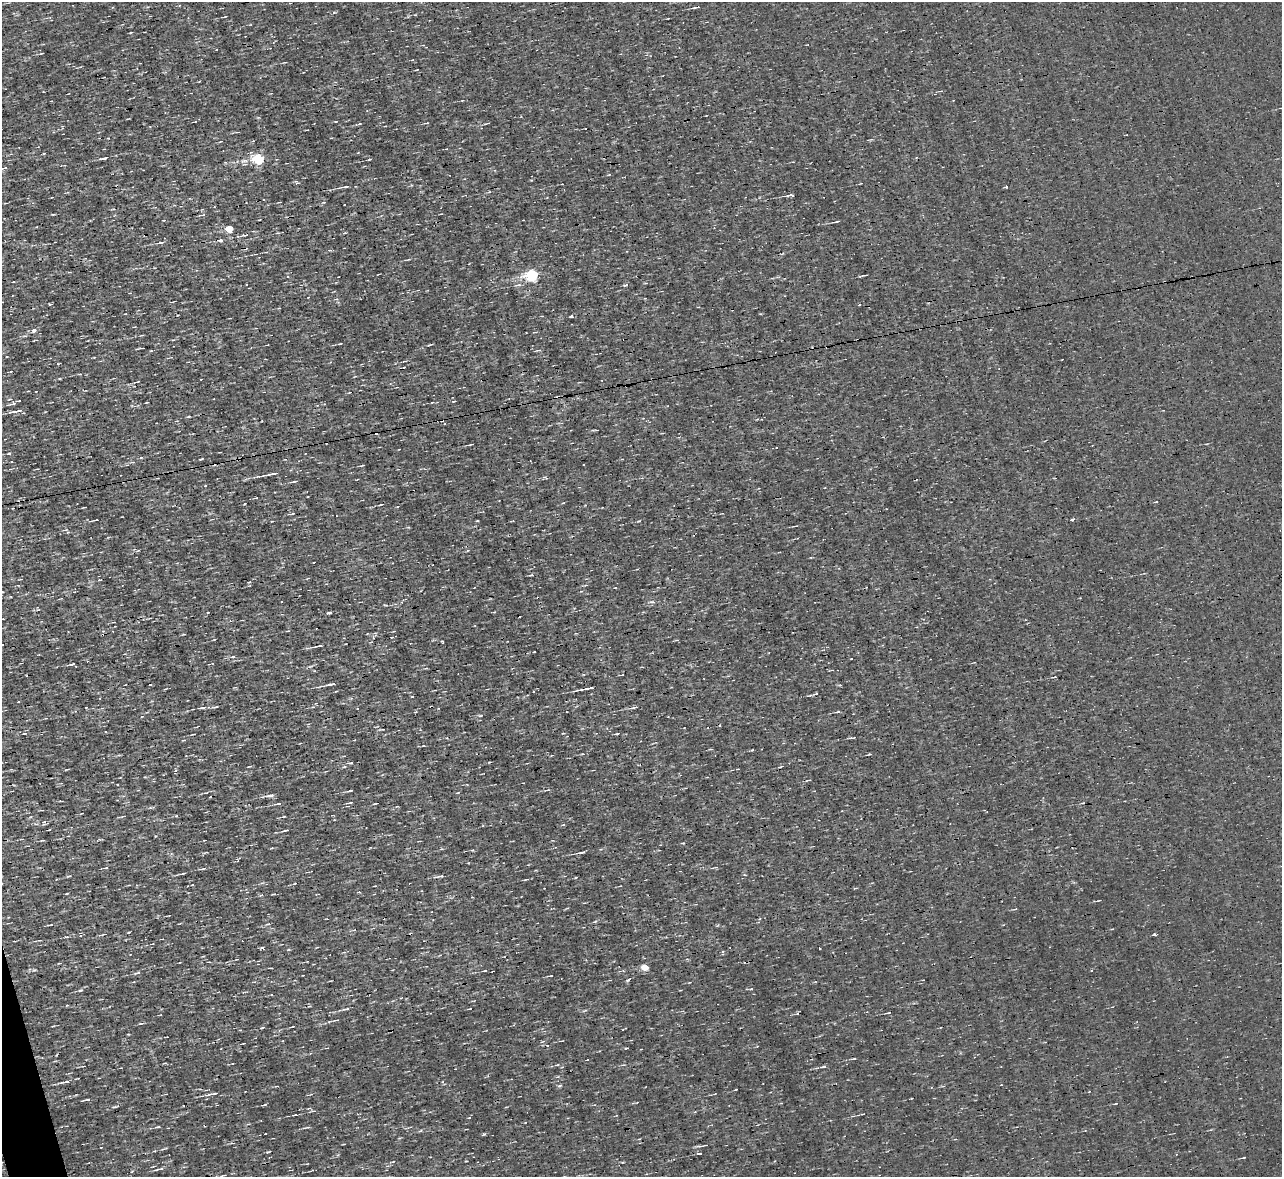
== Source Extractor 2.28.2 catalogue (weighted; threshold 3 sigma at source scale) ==
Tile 7 of 4 x 4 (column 3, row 2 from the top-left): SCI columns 2559-3838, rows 2497-3671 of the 5117 x 5112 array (HDU 1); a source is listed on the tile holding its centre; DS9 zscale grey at full resolution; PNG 1284 x 1179 px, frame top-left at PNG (2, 2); no overlay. Shown black and unused: <1% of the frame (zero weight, under 3 of 4 exposures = <1% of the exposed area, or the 3 px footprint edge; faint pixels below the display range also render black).
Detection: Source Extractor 2.28.2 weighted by HDU 2 'WHT'; one run over the whole footprint, this tile lists its part. Background 0.00314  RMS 0.044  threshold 0.2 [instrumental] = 3 sigma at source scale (4.5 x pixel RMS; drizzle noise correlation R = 1.50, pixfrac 1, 0.05/0.05 arcsec/px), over >= 5 px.
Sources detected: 138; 3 cosmic-ray / hot-pixel residue — not listed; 1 inside a brighter listed object's ellipse — not listed separately; the other 134 listed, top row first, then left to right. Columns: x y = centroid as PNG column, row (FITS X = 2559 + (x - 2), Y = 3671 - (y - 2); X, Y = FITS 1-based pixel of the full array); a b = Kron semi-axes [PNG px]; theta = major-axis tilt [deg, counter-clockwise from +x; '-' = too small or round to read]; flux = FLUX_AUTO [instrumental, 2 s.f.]
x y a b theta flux
696 7 11 3 8 9.2
415 15 4 3 - 3.5
42 53 4 2 - 3.3
285 62 4 2 - 3.1
359 124 5 3 - 4.7
104 158 12 4 9 11
259 158 6 5 - 380
370 159 4 3 - 4.6
245 164 5 4 - 6.7
2 168 14 3 11 13
297 182 6 3 -37 6.5
346 187 10 3 12 14
1006 187 4 3 - 5.7
790 195 7 3 6 11
53 214 4 3 - 3.3
202 215 10 2 8 6
837 221 8 2 13 7.2
230 229 5 5 - 100
221 240 4 3 - 55
161 242 7 3 2 7.9
532 275 6 5 - 640
518 285 8 5 14 12
625 285 5 3 - 6.4
49 304 4 3 - 3.5
859 305 3 2 - 9.2
572 316 3 3 - 6
34 330 6 5 - 13
173 340 4 3 - 3.9
141 348 5 2 - 3.4
539 350 6 3 2 5
80 374 4 3 - 4.1
137 382 5 2 - 3.7
432 402 4 2 - 3.2
13 404 9 3 8 8.3
16 411 15 3 12 24
189 417 5 3 - 4.8
5 439 2 2 - 2.5
471 444 5 2 - 4
201 459 4 2 - 4.4
133 462 5 4 - 5.7
362 465 5 3 - 4
272 474 18 3 11 23
293 482 9 2 10 6.2
205 486 3 3 - 4.2
381 504 5 2 - 4.5
84 507 4 2 - 3.4
13 508 3 2 - 3.3
293 513 4 3 - 3.8
95 520 5 2 - 5.3
1072 520 3 3 - 9.8
531 575 5 3 - 4.8
652 602 8 2 -9 6.3
329 613 4 3 - 10
103 631 5 5 - 8.6
442 641 4 2 - 3.4
2 645 3 2 - 5.9
319 646 11 3 13 13
233 657 6 4 9 6.3
426 668 4 2 - 3.3
622 675 4 2 - 2.8
1054 677 5 2 - 4.1
331 684 10 3 8 18
588 688 14 3 11 23
412 696 3 2 - 2.8
216 707 7 3 17 6.9
634 707 9 4 11 10
202 708 13 3 7 13
838 712 6 3 10 5.2
25 733 5 3 - 3.7
194 734 3 2 - 3.9
617 734 6 3 18 6.1
350 763 8 4 2 7.3
250 766 6 2 19 4
344 767 5 3 - 4.6
67 769 4 2 - 3.8
350 791 5 2 - 6.7
270 795 13 4 8 17
350 803 7 2 12 5.2
278 804 9 3 7 9.2
44 822 6 5 - 8.7
563 825 5 3 - 4.5
49 830 3 2 - 3.8
286 830 5 2 - 8.3
582 852 10 3 9 13
716 867 5 3 - 4.1
105 868 7 3 16 6.8
202 869 9 3 9 7.1
183 873 8 3 15 7
69 876 5 3 - 4.3
440 876 9 4 7 9.9
526 879 6 3 10 5.7
67 893 3 2 - 5.2
260 895 5 3 - 5.4
268 924 6 3 12 5.2
50 925 7 2 9 5.7
129 932 3 2 - 4.3
103 934 7 2 10 4.9
1155 935 3 3 - 46
66 937 5 3 - 4.9
152 944 4 2 - 2.8
237 959 4 2 - 2.7
645 967 5 4 - 65
484 971 6 2 10 4.6
137 973 8 4 15 9.5
303 975 3 2 - 3
550 976 8 2 8 4.8
629 979 6 3 51 7.9
80 990 6 4 18 6.9
67 1005 4 3 - 3.5
346 1009 9 3 5 7.9
797 1013 5 3 - 4.5
888 1013 5 2 - 4.6
336 1020 5 3 - 5.2
140 1023 6 3 3 6
244 1043 3 2 - 3.1
853 1059 6 2 6 5.1
165 1063 4 3 - 3.9
557 1065 5 3 - 3.9
823 1066 8 4 17 10
65 1082 13 4 11 16
559 1086 6 3 19 5.9
214 1094 15 4 13 18
87 1100 8 3 5 7.7
1116 1103 4 2 - 3.3
264 1105 5 2 - 5.3
115 1107 7 3 13 5.1
313 1111 6 3 -17 7.3
863 1114 3 2 - 3.8
158 1127 6 3 8 5.4
164 1149 8 3 22 6.3
268 1152 5 3 - 4
699 1153 4 3 - 5.9
1244 1158 5 2 - 3.9
159 1169 17 3 13 11
Isophote crosses this tile's border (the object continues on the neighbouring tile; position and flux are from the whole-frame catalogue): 2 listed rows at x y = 2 168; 2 645
Unlisted compact peaks at least as high as the median listed source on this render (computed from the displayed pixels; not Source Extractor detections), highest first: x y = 484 1134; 34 970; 334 12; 752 750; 73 664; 626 1048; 262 948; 683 843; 639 521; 480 716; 489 762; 60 379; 141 458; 595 921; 262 1028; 421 1130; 531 180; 466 1161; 130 33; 534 652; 155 836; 329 1022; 429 345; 128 1034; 820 948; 472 850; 736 1089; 86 708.